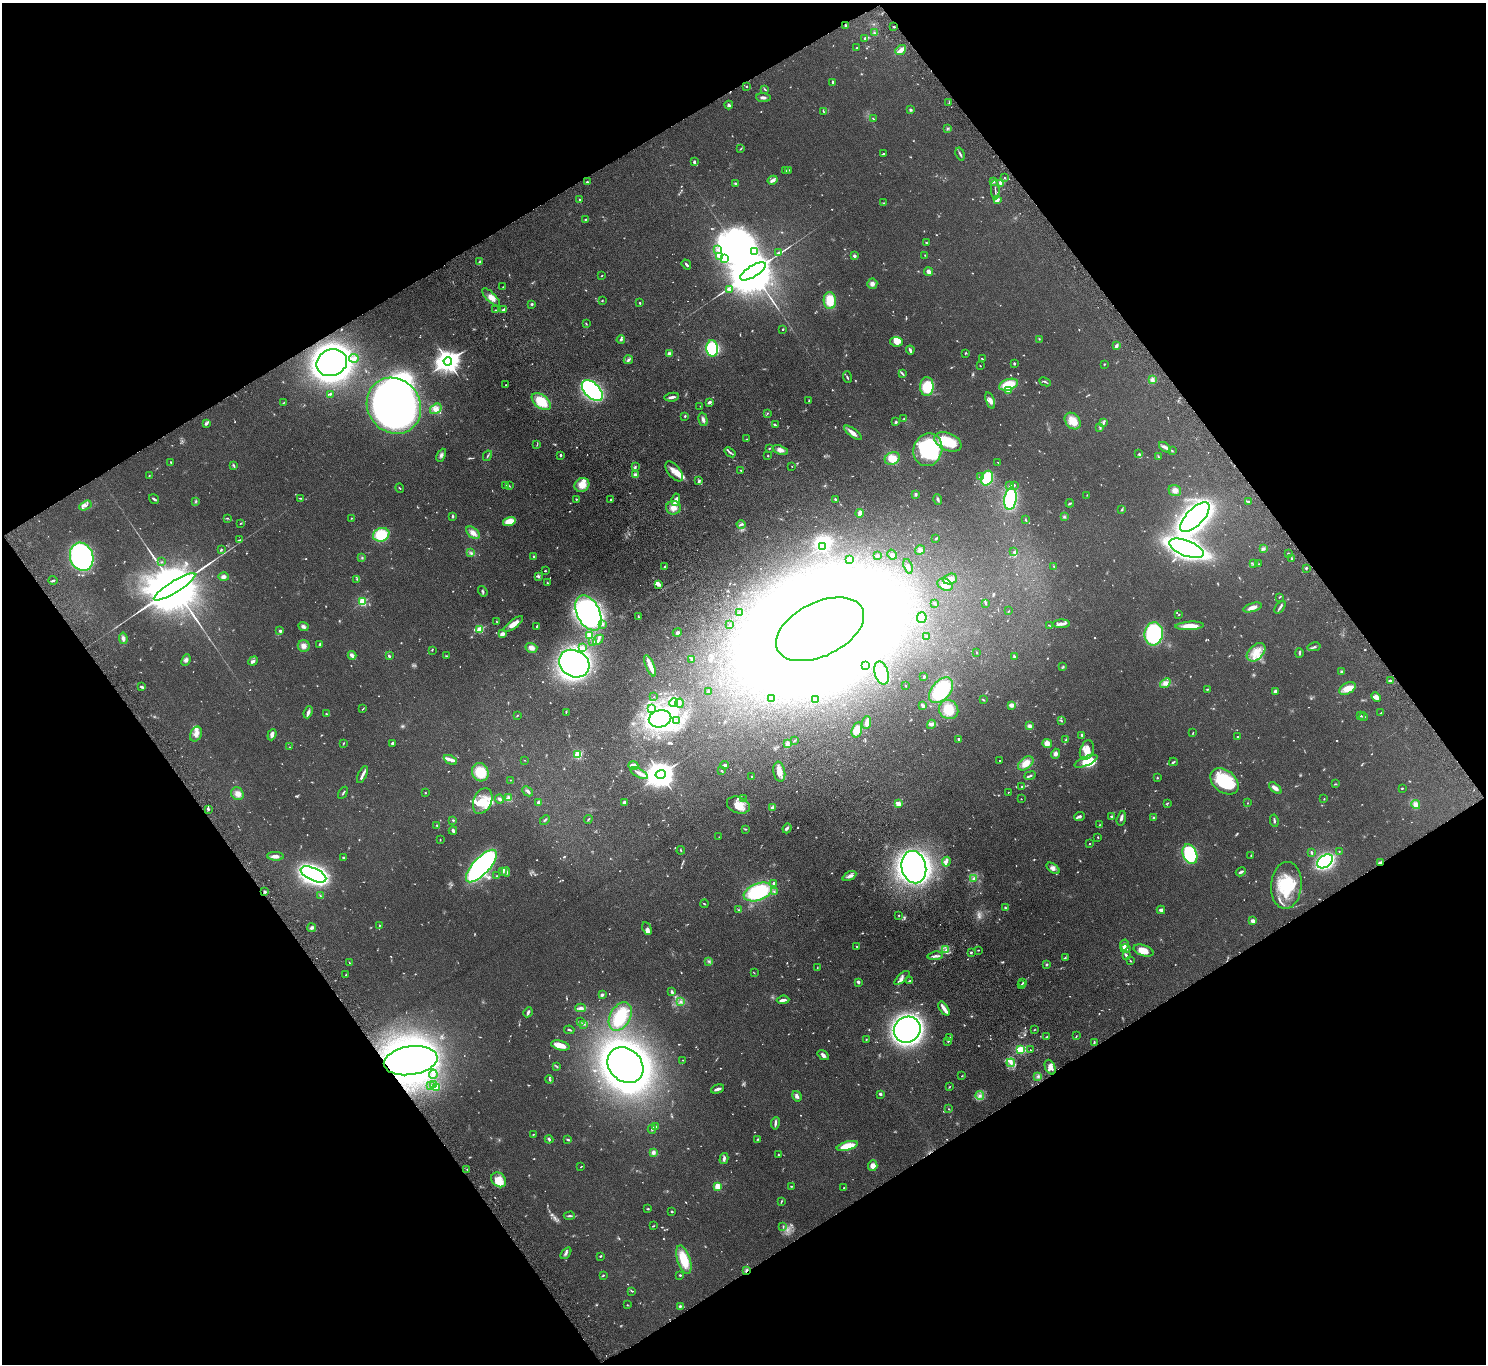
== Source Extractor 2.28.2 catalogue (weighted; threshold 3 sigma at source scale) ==
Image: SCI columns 52-5986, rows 203-5648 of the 6036 x 5989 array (HDU 1 of 3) = the unmasked area's bounding box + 8 px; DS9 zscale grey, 4 x 4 block average (1 PNG px = mean of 4 x 4 image px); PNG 1488 x 1366 px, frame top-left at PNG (2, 3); each listed source drawn as its Kron ellipse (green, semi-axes under 4 px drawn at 4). Shown black and unused: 48% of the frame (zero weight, under 4 of 8 exposures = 3% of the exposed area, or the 3 px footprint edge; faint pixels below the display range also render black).
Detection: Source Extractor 2.28.2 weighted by HDU 2 'WHT'. Background 0.122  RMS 0.0068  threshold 0.0279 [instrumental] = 3 sigma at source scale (4.09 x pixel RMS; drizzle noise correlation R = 1.36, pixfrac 0.8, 0.05/0.05 arcsec/px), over >= 5 px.
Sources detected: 1094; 64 too faint to see at this stretch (4 x 4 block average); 42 inside a brighter object's white glare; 3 cosmic-ray / hot-pixel residue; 6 long thin detections or spike segments (spike, bleed or trail) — neither listed nor drawn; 37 coinciding with a brighter row at this scale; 79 inside a brighter listed object's ellipse — not listed separately; of the other 863, all 500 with FLUX_AUTO >= 1.91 (the completeness limit of this list) listed and drawn (363 fainter detections not listed), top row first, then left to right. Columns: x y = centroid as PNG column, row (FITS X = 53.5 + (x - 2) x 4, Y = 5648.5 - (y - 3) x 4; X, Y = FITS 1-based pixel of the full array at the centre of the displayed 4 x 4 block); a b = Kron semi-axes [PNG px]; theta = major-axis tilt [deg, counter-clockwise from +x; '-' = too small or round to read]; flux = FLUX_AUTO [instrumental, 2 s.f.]
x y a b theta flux
846 26 3 2 - 5.8
894 27 2 2 - 3.8
874 33 2 2 - 2.6
864 38 3 2 - 3.5
856 48 3 2 - 2.5
901 50 6 3 39 25
832 82 3 2 - 5.2
747 87 2 2 - 2.7
765 89 3 2 - 4.6
763 98 7 3 -5 9.9
949 103 2 2 - 2.6
729 105 4 2 - 6.9
911 110 3 3 - 4.5
824 112 3 2 - 2.3
873 118 3 2 - 2.3
948 128 2 2 - 2.8
741 149 4 2 - 2.4
883 154 3 2 - 2.6
960 154 7 2 -73 6.1
694 162 4 3 - 5.5
788 170 3 2 - 4.8
785 171 2 2 - 2.7
1005 178 2 2 - 2.5
773 180 5 2 - 14
993 181 4 2 - 5.1
587 182 2 2 - 3.7
736 183 3 2 - 4.9
1001 183 3 3 - 17
995 190 10 2 -86 6.5
580 200 2 2 - 6.7
997 200 3 2 - 14
884 203 3 2 - 2.8
585 219 3 2 - 2.8
926 243 3 2 - 3.5
717 249 2 2 - 3.1
755 252 2 2 - 3.3
778 252 3 2 - 4.8
925 255 2 2 - 2
719 256 3 2 - 4.4
854 256 2 2 - 44
724 259 4 2 - 5.9
480 262 3 3 - 5.6
686 264 5 2 - 7.5
753 271 15 5 32 45000
929 272 4 3 - 16
602 276 2 2 - 2.6
872 284 5 5 - 13
503 287 2 2 - 1.9
729 290 2 2 - 6
491 297 12 4 -45 24
602 300 2 2 - 2.4
830 301 8 6 -86 81
640 303 2 2 - 10
532 304 3 3 - 4.6
495 310 2 2 - 2.9
503 310 3 3 - 12
586 324 3 2 - 2.5
783 329 2 2 - 2.5
1039 339 2 2 - 1.9
621 340 4 3 - 4.8
896 342 6 4 -10 34
1116 346 4 2 - 11
712 348 8 6 -85 280
910 350 4 2 - 11
965 353 3 2 - 2.3
669 354 2 2 - 66
354 358 5 3 - 9.2
982 359 3 2 - 3.3
628 360 5 3 - 7.4
448 361 4 4 - 3900
332 363 16 13 21 3300
1014 363 2 2 - 6.6
1104 364 2 2 - 2.4
980 366 2 2 - 2.5
902 373 3 2 - 3.9
847 377 6 2 -73 4.5
1152 380 4 3 - 7
1045 382 6 2 -25 4.8
506 385 2 2 - 1.9
1008 385 9 5 18 96
927 387 9 6 89 130
592 390 13 7 -45 660
1008 391 2 2 - 48
330 394 2 2 - 3.8
672 397 7 2 9 13
809 400 3 2 - 3.5
990 400 8 4 -69 22
284 402 3 2 - 2.1
541 402 11 6 -39 91
709 402 3 2 - 14
394 406 29 26 -52 2400
700 406 2 2 - 2.2
436 409 6 4 33 15
767 413 3 2 - 2.9
685 416 3 2 - 3.4
703 419 7 3 -74 11
904 419 2 2 - 3
1073 421 9 7 -47 51
896 422 3 2 - 6
1103 423 4 2 - 5.2
206 424 4 3 - 8.6
775 425 4 2 - 4
1100 428 3 2 - 3.8
853 433 10 3 -37 22
747 439 3 2 - 2.2
948 442 14 8 -23 130
537 445 3 2 - 2.5
1165 447 7 3 -37 11
769 448 3 2 - 3.3
780 450 8 4 -21 15
928 450 17 14 70 320
1172 451 2 2 - 2.3
730 452 6 2 -37 6.9
1139 454 4 2 - 6.5
441 455 7 3 63 9.7
560 455 2 2 - 16
487 456 5 2 - 4.5
768 456 2 2 - 2.5
1159 457 2 2 - 1.9
892 458 8 6 25 54
171 462 4 2 - 2.9
998 462 2 2 - 3.2
233 465 3 3 - 3.9
792 466 2 2 - 3.1
635 467 3 2 - 3.9
741 470 3 2 - 2.7
674 471 12 6 -51 31
149 475 2 2 - 2.8
635 475 3 3 - 10
980 477 3 3 - 5.2
987 478 7 5 65 150
699 481 4 2 - 5
505 485 2 2 - 2.4
582 485 8 6 34 39
1010 485 2 2 - 4.4
1014 485 3 2 - 3
509 486 3 2 - 2.2
400 488 5 2 - 2.9
1175 490 6 5 - 18
916 494 4 3 - 5.2
1087 495 2 2 - 2.1
300 498 4 2 - 2.8
154 499 5 2 - 7.1
576 499 3 2 - 2.6
835 499 3 2 - 2.9
938 499 5 3 - 6.3
1010 499 11 6 81 280
611 500 2 2 - 3.6
676 500 6 4 79 12
196 501 3 2 - 3.2
1248 501 2 2 - 2.6
1070 503 4 2 - 3.9
85 505 6 2 29 7.8
673 508 7 7 - 27
1122 510 3 2 - 2.9
860 513 4 2 - 27
453 516 2 2 - 10
1064 517 3 2 - 4.4
1195 517 19 8 46 2000
227 518 3 2 - 2.8
351 518 2 2 - 2.5
1026 520 4 2 - 2.3
509 521 6 4 16 59
240 523 3 2 - 2.3
741 524 4 2 - 5.6
473 533 8 5 -39 21
381 535 8 6 20 110
936 539 4 2 - 3.5
239 540 4 2 - 2.4
822 546 2 2 - 410
1187 548 18 7 -21 1700
221 549 3 2 - 2.4
1263 549 3 2 - 4.1
920 550 5 4 - 10
1014 552 4 2 - 6
471 553 2 2 - 3.4
1288 553 2 2 - 3
877 555 3 2 - 3.6
892 555 5 3 - 7.1
82 557 14 11 -71 910
533 557 3 2 - 7.8
362 558 3 2 - 2.9
1291 558 2 2 - 3
849 559 3 2 - 8
162 562 2 2 - 1.9
1254 564 3 2 - 4.3
1258 564 4 2 - 3.1
665 566 3 2 - 3
908 566 7 2 -70 9.2
1054 567 3 2 - 2.7
1306 568 3 2 - 3.7
545 571 2 2 - 3
538 576 4 2 - 4.4
224 577 5 4 - 9.4
357 579 3 2 - 2.9
950 579 7 5 19 20
53 580 4 2 - 5.5
547 583 2 2 - 2.7
659 584 3 3 - 9.8
945 585 8 5 -29 29
174 587 24 5 32 79000
483 591 5 2 - 4.9
1279 597 2 2 - 2.5
362 602 2 2 - 360
935 603 3 2 - 4.3
986 604 3 2 - 2.6
1253 607 9 4 16 20
1280 607 7 2 52 8.4
1009 611 3 2 - 2.1
589 613 19 11 -63 730
740 613 2 2 - 32
1179 614 2 2 - 2.5
638 617 4 2 - 4.2
922 618 5 4 - 22
497 622 3 2 - 2.1
513 624 12 4 37 29
602 624 3 3 - 5.1
730 624 3 2 - 2.4
1061 624 9 3 3 14
1049 625 4 2 - 2.2
303 626 5 3 - 9.7
537 626 3 2 - 5.6
1190 626 14 4 3 51
820 629 47 27 26 6600
480 630 2 2 - 240
280 631 2 2 - 33
677 633 5 3 - 6.9
502 634 3 3 - 13
1154 634 11 9 83 370
590 635 4 2 - 6.2
927 636 3 2 - 2.4
123 638 6 4 -81 12
598 640 6 3 42 12
592 641 3 2 - 3.4
319 645 2 2 - 8.5
304 646 6 6 - 15
1314 647 6 2 12 7
531 648 6 5 - 19
583 648 4 3 - 11
432 650 2 2 - 2.2
976 652 2 2 - 2
1256 652 11 7 43 48
1299 653 5 2 - 5.3
352 655 4 2 - 22
389 656 3 2 - 6.7
446 656 3 2 - 3.7
1015 657 3 2 - 2.3
692 659 2 2 - 2.7
186 660 6 3 66 9.9
253 661 5 3 - 6.4
574 664 16 13 -28 1100
865 665 4 2 - 3.1
650 666 11 2 -68 65
1063 667 3 2 - 2.8
1342 672 3 2 - 6.1
882 673 12 6 -74 110
924 677 3 2 - 6.4
1390 681 3 2 - 8.2
1165 683 6 4 40 14
142 686 3 2 - 4.3
906 686 2 2 - 2.1
1347 688 9 5 28 42
1207 689 3 2 - 3.1
941 690 15 9 49 240
1275 691 3 2 - 13
709 692 3 3 - 3.8
654 697 2 2 - 3.2
1376 697 5 4 - 19
772 698 3 2 - 2.9
815 700 3 2 - 3.8
983 700 3 2 - 3.6
674 703 4 2 - 7.6
679 703 4 2 - 6.8
922 705 4 3 - 7.6
1012 705 4 2 - 26
652 708 3 3 - 13
363 709 3 2 - 2.6
949 710 10 9 - 66
308 712 6 3 69 13
566 712 3 2 - 2
1381 713 2 2 - 2.4
326 714 2 2 - 4.1
517 715 2 2 - 2.7
1361 716 2 2 - 4.4
1363 717 4 2 - 4.3
660 719 11 8 13 860
677 720 3 2 - 2.7
1061 721 4 2 - 4.2
867 723 6 4 84 25
931 724 5 2 - 7.3
1030 726 3 3 - 11
857 730 8 5 75 42
1193 733 3 2 - 2.1
196 734 8 5 66 20
272 735 6 3 70 13
1082 735 3 2 - 11
1238 737 2 2 - 3
959 739 2 2 - 5
795 740 4 2 - 2.4
1065 740 3 2 - 3.4
343 743 4 2 - 2.5
393 743 3 2 - 7.1
1047 743 5 4 - 24
787 744 4 4 - 7.6
290 747 3 2 - 2
1087 750 10 6 71 32
1056 754 5 4 - 9.8
578 755 2 2 - 180
450 760 7 3 -26 12
524 760 2 2 - 2
1000 760 2 2 - 3
1086 761 12 4 23 63
1173 762 4 2 - 4.7
1026 763 9 5 40 42
633 765 5 4 - 9.5
725 765 4 2 - 9.2
721 770 2 2 - 2.4
480 772 9 8 - 83
779 772 10 6 -80 29
639 773 10 2 -27 14
362 774 9 3 64 13
661 774 5 4 - 5600
752 776 3 2 - 3.2
1030 776 5 2 - 6.5
1157 778 3 2 - 2.6
510 780 2 2 - 2.1
1224 781 16 11 -38 200
1335 784 3 2 - 2.8
1022 787 3 2 - 4.6
1275 788 7 3 -41 19
1402 788 2 2 - 3.9
528 791 6 2 -42 6.9
1008 792 2 2 - 3.1
343 793 7 2 59 4
425 793 2 2 - 7.3
237 794 7 6 - 21
508 798 3 2 - 6
743 798 3 2 - 2
499 799 4 3 - 7.7
1021 799 2 2 - 2.1
1324 799 2 2 - 2
483 801 13 9 66 63
538 802 4 2 - 5.4
624 802 2 2 - 20
1167 803 3 2 - 2.5
1248 803 2 2 - 1.9
899 804 4 3 - 20
738 805 12 8 -20 52
1416 805 4 4 - 21
772 808 4 3 - 6.2
208 809 2 2 - 7.6
1079 816 5 2 - 12
1112 817 4 3 - 5.2
1121 818 7 2 76 12
1154 818 2 2 - 2.6
588 819 4 2 - 2.5
453 820 2 2 - 3.8
545 820 5 2 - 5.2
1274 821 6 2 -79 5.7
437 825 4 2 - 3.6
1099 825 3 2 - 2.9
787 828 5 2 - 7.9
746 829 3 2 - 2.3
453 830 4 2 - 9.2
719 837 2 2 - 2.2
1098 837 2 2 - 2.8
440 840 2 2 - 2.1
1090 843 2 2 - 3
681 850 4 2 - 2.6
1339 851 2 2 - 2
1311 852 3 2 - 6.5
1190 854 10 7 -67 270
1251 855 2 2 - 2.6
275 856 8 3 -3 16
343 857 3 2 - 4.1
1325 861 9 6 36 540
946 862 5 2 - 6.4
1380 862 4 2 - 6.8
481 866 21 8 47 730
914 867 16 12 -77 1800
1053 868 7 4 -37 13
503 872 3 2 - 5.1
506 872 4 3 - 7.9
1241 872 5 2 - 7.7
313 874 13 6 -24 1500
496 876 3 2 - 2.4
849 876 7 3 28 14
973 878 3 2 - 5.5
774 883 3 2 - 6.1
1286 885 23 15 85 150
265 891 3 2 - 4.5
774 891 4 2 - 3.1
758 892 15 8 20 270
320 895 2 2 - 2.2
704 904 4 2 - 3
1005 908 3 3 - 5.2
738 910 3 2 - 2.6
1161 910 4 3 - 8.7
899 915 2 2 - 2.3
1252 921 2 2 - 36
379 925 2 2 - 2.7
312 928 4 4 - 8.7
647 928 6 4 -62 9.5
1124 945 5 3 - 15
856 946 2 2 - 3.4
1125 949 5 3 - 16
946 950 4 3 - 8.9
978 950 2 2 - 2.5
1143 951 10 5 -18 37
971 952 2 2 - 6.5
1126 955 3 2 - 6.5
935 956 8 2 6 11
1065 958 3 2 - 3.9
708 961 2 2 - 1.9
1130 961 3 2 - 2.4
349 963 3 2 - 2.9
1046 965 2 2 - 5.3
817 968 2 2 - 2.1
754 973 3 2 - 2.1
346 975 2 2 - 3.3
902 978 9 3 41 13
910 981 3 2 - 6.2
859 982 3 2 - 5.6
1023 983 2 2 - 2.2
1021 985 2 2 - 12
672 992 3 2 - 8.5
602 995 4 3 - 5.8
783 1000 6 2 6 16
680 1002 3 2 - 5.7
581 1008 5 4 - 11
944 1008 8 2 -55 33
528 1012 5 3 - 6.9
620 1016 15 10 60 120
580 1022 2 2 - 1.9
584 1024 2 2 - 2.4
569 1030 5 2 - 3.9
907 1030 14 12 38 1700
1034 1030 3 2 - 2.1
1076 1036 3 2 - 2.3
949 1037 2 2 - 2.2
1047 1037 2 2 - 4.2
866 1039 2 2 - 3.5
948 1042 3 2 - 2.3
1094 1042 3 2 - 4.9
560 1046 9 4 -15 32
1020 1050 2 2 - 290
1030 1050 2 2 - 1.9
823 1055 6 3 -34 11
683 1060 2 2 - 2
411 1061 27 14 9 1800
1011 1063 4 2 - 6.9
625 1065 20 16 -44 2100
557 1067 3 2 - 2.7
1050 1067 8 5 -66 24
433 1074 5 2 - 5.2
962 1076 2 2 - 2
1038 1076 3 2 - 4.4
549 1080 4 2 - 3.2
430 1085 2 2 - 3
434 1085 2 2 - 12
949 1087 3 2 - 2.6
436 1088 3 3 - 36
717 1089 7 2 17 13
880 1094 4 3 - 5.4
980 1095 4 3 - 10
797 1096 6 3 -57 11
949 1109 2 2 - 1.9
775 1123 6 2 81 12
655 1127 3 2 - 15
652 1129 4 3 - 5.1
533 1134 3 2 - 2.3
549 1139 4 2 - 5.6
758 1139 3 2 - 3
568 1140 3 2 - 4.3
847 1146 11 4 15 65
653 1152 4 3 - 11
778 1155 2 2 - 2.4
724 1158 5 3 - 12
873 1166 5 4 - 22
581 1167 2 2 - 2.4
467 1169 2 2 - 5.9
499 1180 8 6 -44 36
718 1186 2 2 - 170
791 1186 3 2 - 3
844 1188 2 2 - 2.1
781 1201 3 2 - 2.7
648 1209 3 2 - 3.7
672 1211 2 2 - 4.1
569 1216 6 2 2 6.3
653 1226 3 2 - 2.8
783 1226 2 2 - 2
566 1253 7 2 52 6.9
600 1256 2 2 - 4.6
684 1260 15 6 -72 90
747 1270 3 2 - 5.2
603 1275 2 2 - 4.9
680 1275 2 2 - 7.1
632 1291 3 2 - 3.1
627 1305 2 2 - 1.9
680 1306 3 2 - 5.2
Overlapping masked pixels (flux is a lower limit): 3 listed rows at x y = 1380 862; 411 1061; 747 1270
Diffuse or blended objects may show on this block-average render without a row.